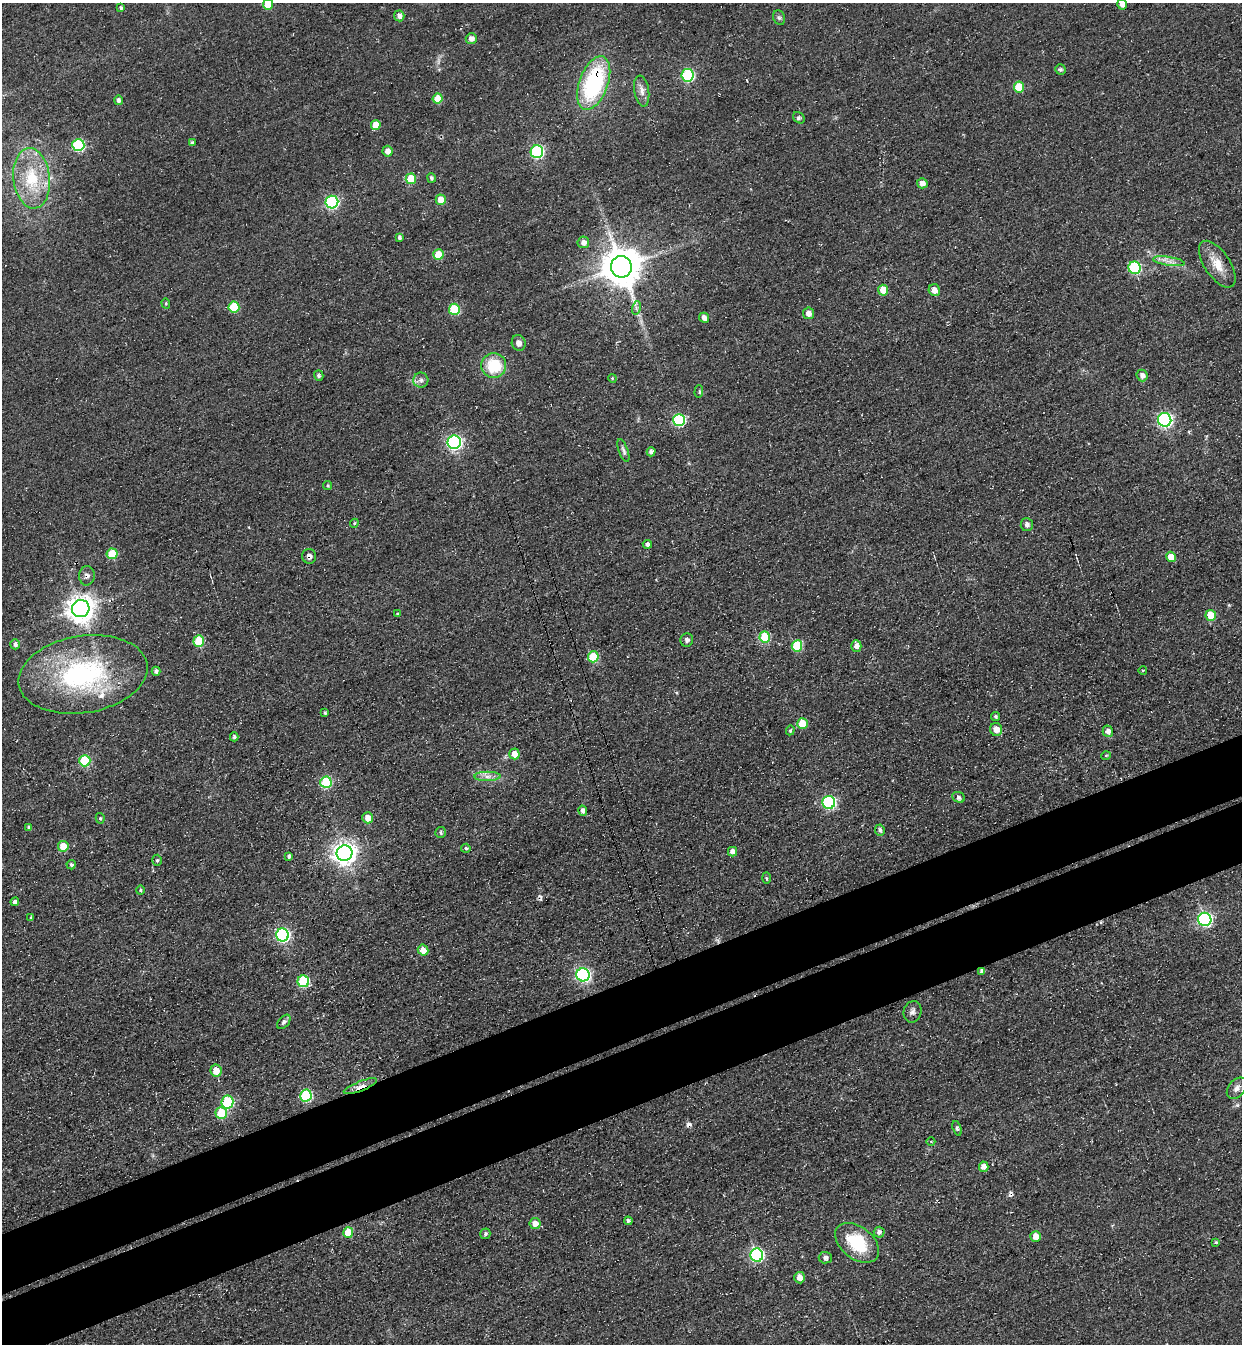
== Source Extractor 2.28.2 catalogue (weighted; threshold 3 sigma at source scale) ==
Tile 7 of 4 x 4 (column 3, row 2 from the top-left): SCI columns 2790-4029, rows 2746-4087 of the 5451 x 5491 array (HDU 1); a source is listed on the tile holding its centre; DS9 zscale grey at full resolution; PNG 1244 x 1346 px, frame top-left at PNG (2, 3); each listed source drawn as its Kron ellipse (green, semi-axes under 4 px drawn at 4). Shown black and unused: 9% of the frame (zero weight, under 3 of 4 exposures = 7% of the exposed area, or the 3 px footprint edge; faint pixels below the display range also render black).
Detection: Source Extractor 2.28.2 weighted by HDU 2 'WHT'; one run over the whole footprint, this tile lists its part. Background 0.0477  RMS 0.017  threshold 0.0769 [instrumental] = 3 sigma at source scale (4.5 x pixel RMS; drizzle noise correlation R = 1.50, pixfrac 1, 0.05/0.05 arcsec/px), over >= 5 px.
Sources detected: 135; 2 cosmic-ray / hot-pixel residue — neither listed nor drawn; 1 inside a brighter listed object's ellipse — not listed separately; the other 132 listed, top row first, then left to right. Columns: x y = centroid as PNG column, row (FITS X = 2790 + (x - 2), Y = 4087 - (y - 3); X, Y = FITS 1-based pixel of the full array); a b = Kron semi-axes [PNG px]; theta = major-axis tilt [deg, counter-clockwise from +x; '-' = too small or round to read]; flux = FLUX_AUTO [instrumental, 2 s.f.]
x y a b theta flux
268 4 5 5 - 35
1122 4 5 5 - 9.5
121 8 4 3 - 3.2
399 16 5 5 - 7.1
779 18 7 6 - 4.1
471 39 5 5 - 8
1060 69 5 5 - 3.5
688 75 6 6 - 150
594 83 28 14 70 200
1019 87 5 5 - 43
642 91 15 7 -80 11
438 99 5 5 - 34
118 100 5 4 - 5.4
799 118 6 5 - 3.4
376 125 5 5 - 26
192 143 4 4 - 4
78 145 6 6 - 180
387 151 5 5 - 10
537 152 6 6 - 220
32 178 30 18 -83 73
431 178 5 4 - 4.4
411 179 5 5 - 45
922 183 5 5 - 9.4
441 200 5 5 - 21
332 202 6 6 - 220
399 238 4 4 - 3.9
583 242 6 5 - 10
438 255 5 5 - 35
1169 261 16 4 -8 9.9
1217 264 27 12 -56 30
621 267 11 10 - 5300
1135 268 6 6 - 140
883 290 5 5 - 31
934 290 6 5 - 11
166 303 5 4 - 2.5
234 307 5 5 - 81
636 308 7 4 73 3.6
454 309 5 5 - 74
808 313 6 5 - 9.6
704 318 5 4 - 11
519 343 8 7 - 9.3
494 366 12 12 - 64
319 375 5 4 - 2.8
1142 375 6 5 - 8.8
612 378 4 3 - 1.6
421 380 7 7 - 6.1
699 392 6 2 87 2.3
679 420 6 6 - 190
1165 420 7 6 - 390
454 442 6 6 - 380
623 451 12 4 -70 4.9
651 452 4 4 - 5.8
328 485 4 4 - 2.4
354 523 4 4 - 2.1
1027 525 6 6 - 6.3
647 544 5 4 - 5.3
112 554 5 5 - 53
309 556 7 7 - 7.6
1171 557 5 4 - 21
87 576 10 8 86 6.5
81 609 9 8 - 1900
397 614 3 3 - 1.6
1211 615 5 5 - 38
765 637 5 5 - 68
687 640 7 6 - 5.2
199 641 5 5 - 66
15 644 5 4 - 5.9
797 646 5 5 - 76
856 646 5 5 - 11
593 657 5 5 - 66
1143 670 4 3 - 1.3
156 671 4 4 - 5.7
83 674 65 38 9 290
325 713 3 3 - 2.7
996 717 5 4 - 2.9
802 724 5 5 - 45
996 729 6 6 - 16
790 730 5 4 - 2.3
1108 731 6 5 - 9.6
234 737 4 3 - 3.2
514 754 5 5 - 16
1106 756 5 3 - 1.6
85 761 5 5 - 94
487 776 13 4 0 8.6
326 782 6 5 - 120
959 797 6 5 - 3.9
829 802 6 6 - 240
583 811 5 4 - 7.5
100 818 5 4 - 2.7
368 818 5 5 - 16
29 827 4 4 - 3.4
880 830 6 4 -84 4.1
441 832 5 5 - 3.5
63 846 5 5 - 31
466 848 5 4 - 2.9
733 852 5 4 - 9.3
345 853 8 7 - 1400
289 856 4 4 - 4.3
157 860 5 4 - 2.8
71 865 4 4 - 3.6
766 878 6 4 -88 2.1
140 890 4 4 - 2.4
15 902 4 4 - 5.4
31 917 4 3 - 1.9
1205 919 6 6 - 350
282 935 6 6 - 320
423 950 5 5 - 19
982 971 4 4 - 7.2
583 975 6 6 - 340
303 981 6 6 - 120
913 1012 11 9 76 7.1
284 1022 8 5 48 4.4
216 1071 6 5 - 22
360 1086 18 5 22 12
1237 1088 12 8 51 10
306 1096 6 6 - 140
227 1102 6 6 - 120
221 1113 6 5 - 59
957 1128 7 4 -72 3.6
931 1141 4 3 - 1.7
984 1167 5 5 - 13
628 1221 4 3 - 3.2
535 1224 5 5 - 18
879 1232 5 5 - 5.5
348 1233 5 5 - 58
485 1234 5 5 - 4
1036 1237 5 5 - 19
1216 1242 4 4 - 2.3
857 1243 25 16 -38 81
757 1255 6 6 - 280
825 1258 6 6 - 4.9
800 1278 6 5 - 13
Overlapping masked pixels (flux is a lower limit): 6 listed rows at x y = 594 83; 621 267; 309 556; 87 576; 982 971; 360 1086
Isophote crosses this tile's border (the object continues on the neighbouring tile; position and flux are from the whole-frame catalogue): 2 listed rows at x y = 268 4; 1122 4